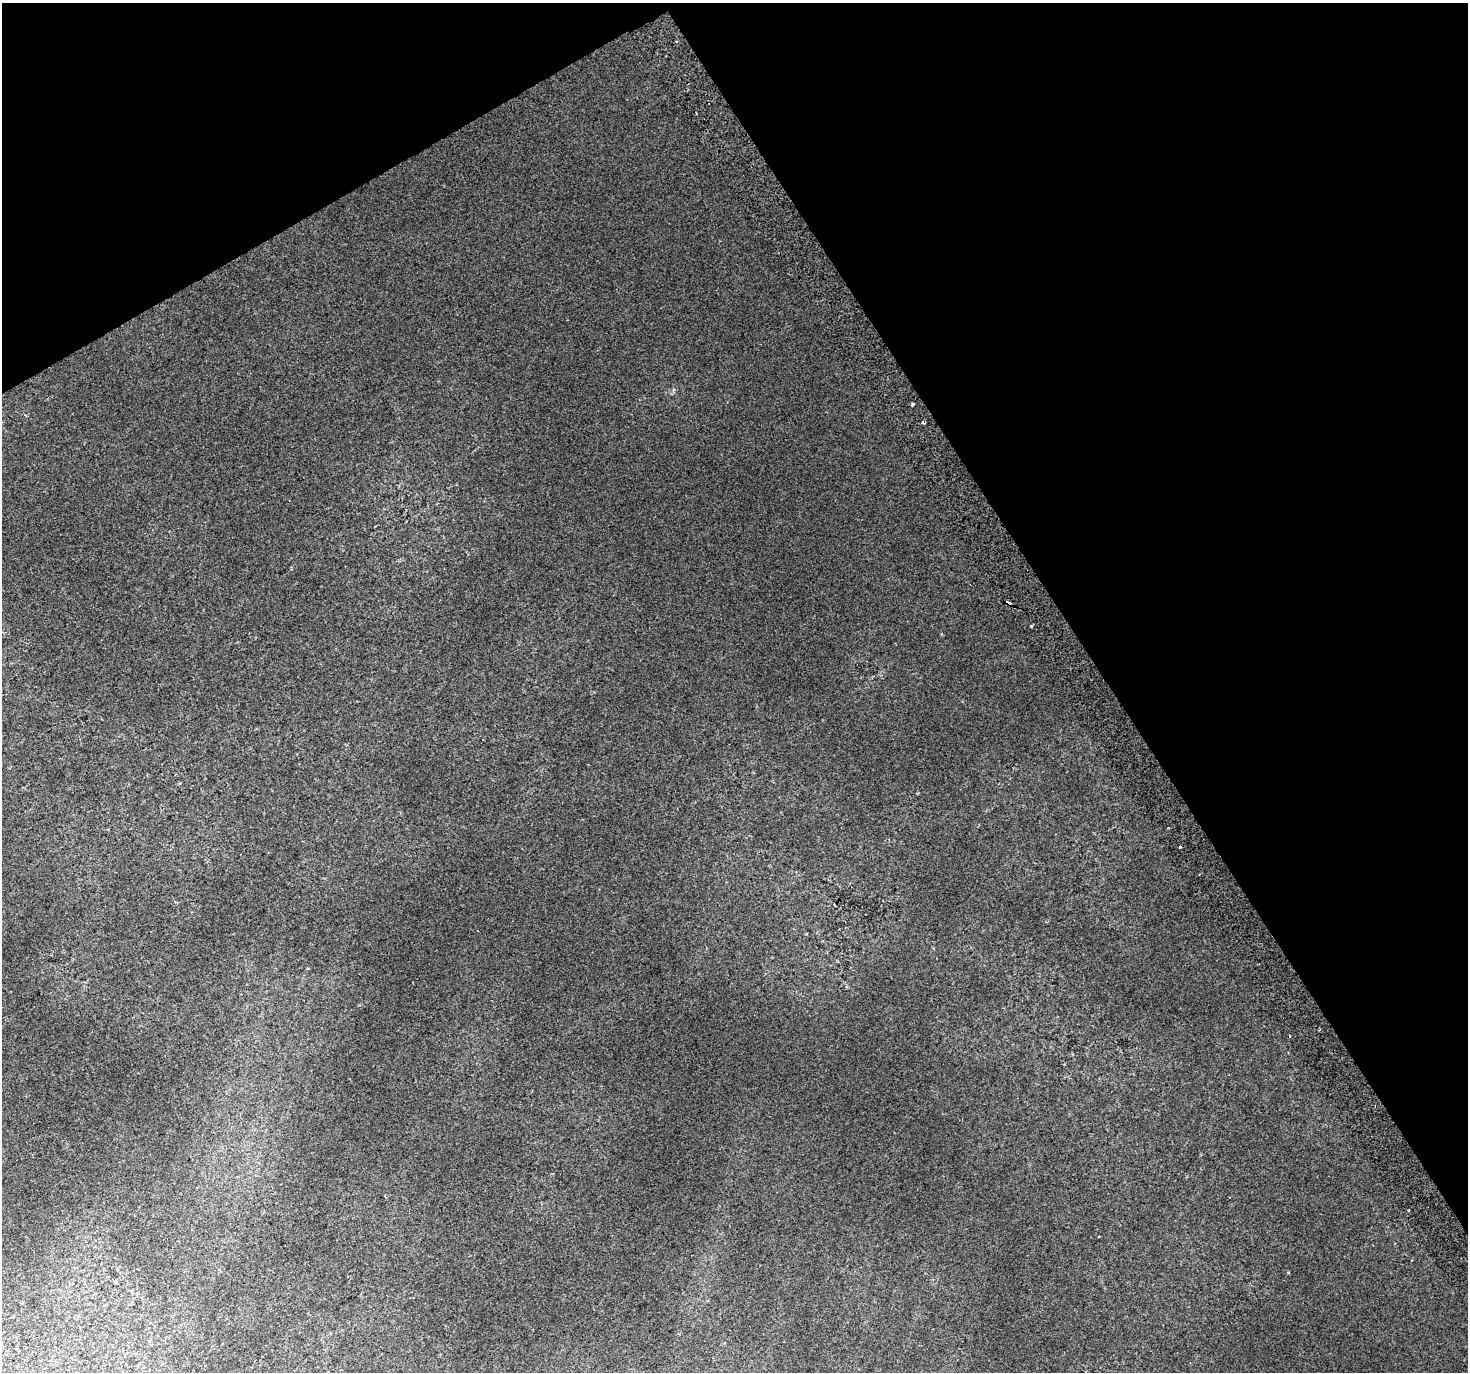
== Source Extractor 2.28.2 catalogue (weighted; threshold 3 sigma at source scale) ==
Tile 3 of 4 x 4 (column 3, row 1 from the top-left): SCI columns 2975-4440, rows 4310-5679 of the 5943 x 5816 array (HDU 1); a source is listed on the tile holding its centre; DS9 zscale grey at full resolution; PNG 1470 x 1374 px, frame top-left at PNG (2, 3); no overlay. Shown black and unused: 31% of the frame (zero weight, under 2 of 3 exposures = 3% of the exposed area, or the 3 px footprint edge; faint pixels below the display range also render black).
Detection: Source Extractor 2.28.2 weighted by HDU 2 'WHT'; one run over the whole footprint, this tile lists its part. Background 0.00701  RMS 0.0058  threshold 0.0261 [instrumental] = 3 sigma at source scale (4.5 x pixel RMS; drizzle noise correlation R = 1.50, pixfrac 1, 0.0396/0.0396 arcsec/px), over >= 5 px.
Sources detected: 6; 3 cosmic-ray / hot-pixel residue — not listed; the other 3 listed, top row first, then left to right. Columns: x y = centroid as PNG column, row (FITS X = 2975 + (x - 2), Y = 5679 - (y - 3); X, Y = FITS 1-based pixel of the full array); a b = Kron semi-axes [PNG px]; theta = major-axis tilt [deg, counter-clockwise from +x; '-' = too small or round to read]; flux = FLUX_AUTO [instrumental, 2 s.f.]
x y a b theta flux
912 404 3 3 - 1
924 423 4 3 - 0.82
1180 847 3 3 - 2